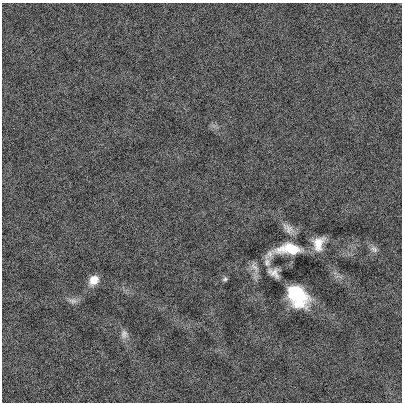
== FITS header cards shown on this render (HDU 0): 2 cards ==
NAXIS1  =                  400
NAXIS2  =                  400

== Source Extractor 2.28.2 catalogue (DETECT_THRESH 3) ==
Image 400 x 400 px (HDU 0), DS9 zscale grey, 1 PNG px = 1 image px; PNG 404 x 404 px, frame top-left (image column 1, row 400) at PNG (2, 3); no overlay
Background -0.0015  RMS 0.14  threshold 0.409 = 3 sigma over >= 5 px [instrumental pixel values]
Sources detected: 12; all 12 listed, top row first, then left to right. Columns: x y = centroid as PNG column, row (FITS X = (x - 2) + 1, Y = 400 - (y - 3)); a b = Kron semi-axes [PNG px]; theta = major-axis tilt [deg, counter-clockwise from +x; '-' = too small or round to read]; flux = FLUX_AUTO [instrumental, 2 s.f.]
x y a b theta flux
288 228 18 9 -40 69
318 243 15 11 75 140
289 249 31 11 8 360
374 249 11 7 -45 39
267 262 14 8 -80 53
254 267 18 8 -52 52
274 273 12 9 -35 69
225 279 7 6 - 19
94 280 11 9 53 110
297 296 20 14 -48 600
73 301 13 7 -6 42
124 334 12 9 84 46